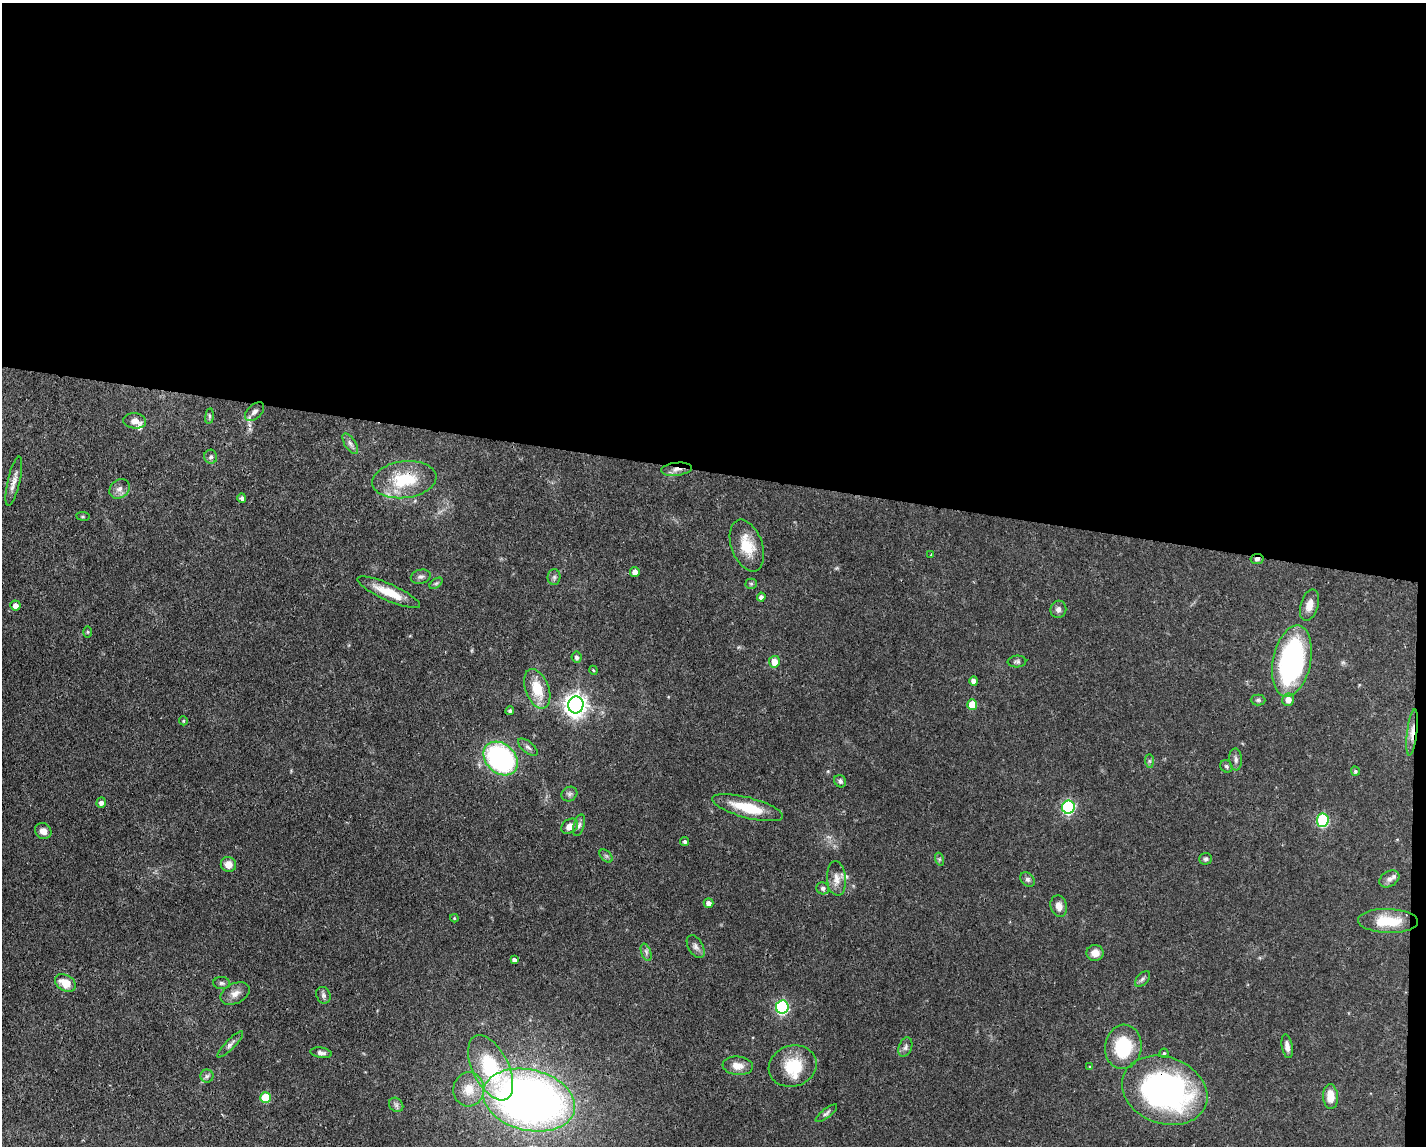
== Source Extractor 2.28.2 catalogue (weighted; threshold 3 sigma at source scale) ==
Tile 3 of 3 x 4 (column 3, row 1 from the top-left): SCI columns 2956-4379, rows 3432-4575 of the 4598 x 4575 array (HDU 1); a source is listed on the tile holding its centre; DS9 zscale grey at full resolution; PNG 1428 x 1148 px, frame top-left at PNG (2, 3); each listed source drawn as its Kron ellipse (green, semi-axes under 4 px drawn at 4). Shown black and unused: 42% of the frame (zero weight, under 3 of 4 exposures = <1% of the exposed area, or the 3 px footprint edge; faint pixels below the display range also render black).
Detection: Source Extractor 2.28.2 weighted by HDU 2 'WHT'; one run over the whole footprint, this tile lists its part. Background 0.0632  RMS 0.0038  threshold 0.0171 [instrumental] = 3 sigma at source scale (4.5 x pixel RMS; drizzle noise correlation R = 1.50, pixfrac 1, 0.05/0.05 arcsec/px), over >= 5 px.
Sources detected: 99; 1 inside a brighter object's white glare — neither listed nor drawn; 3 inside a brighter listed object's ellipse — not listed separately; the other 95 listed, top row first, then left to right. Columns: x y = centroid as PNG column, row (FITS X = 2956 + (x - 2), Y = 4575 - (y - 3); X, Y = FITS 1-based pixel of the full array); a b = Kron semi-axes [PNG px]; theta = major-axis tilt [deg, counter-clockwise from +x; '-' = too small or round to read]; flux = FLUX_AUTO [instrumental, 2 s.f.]
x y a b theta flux
254 412 12 6 44 1.9
209 416 8 4 82 0.68
135 421 11 7 -6 2.4
350 444 12 5 -57 1.5
211 457 7 6 - 0.98
676 469 15 6 6 2.4
404 480 32 18 7 18
14 481 25 6 77 2.9
119 489 11 9 40 2.1
242 498 5 4 - 0.98
83 516 7 3 -8 0.45
747 546 27 15 -70 9.7
931 555 3 2 - 0.36
1257 559 6 5 - 1.1
635 572 5 4 - 2
421 577 10 7 11 1.2
554 577 8 6 88 0.95
436 583 7 4 36 0.61
751 584 5 5 - 0.58
389 592 34 8 -24 8.5
761 597 4 4 - 1.1
15 605 5 5 - 2.1
1309 605 16 8 74 3.1
1058 609 8 8 - 1.5
88 632 6 4 90 0.43
576 657 5 5 - 1
1292 661 36 19 78 77
774 662 6 5 - 4.9
1017 662 9 6 4 0.87
593 670 4 3 - 0.34
974 681 4 4 - 2
537 689 20 11 -69 10
1258 700 7 5 0 0.77
1288 700 6 6 - 2.8
972 704 5 5 - 7
576 705 8 7 - 280
510 711 4 4 - 0.94
183 721 4 4 - 0.46
1412 732 23 5 83 3.2
528 747 12 5 -39 1.2
501 758 19 14 -43 70
1236 759 11 6 -87 1.3
1149 761 7 4 -90 0.72
1226 766 6 5 - 0.77
1355 771 4 4 - 0.57
840 781 6 5 - 0.91
569 794 8 7 - 1.1
101 803 5 4 - 1.5
1068 807 7 6 - 48
748 808 36 10 -15 13
1323 820 7 6 - 39
579 825 11 5 73 1.2
570 826 9 7 35 3
43 831 8 7 - 2.4
685 842 4 4 - 0.81
606 856 8 5 -44 0.76
939 859 6 4 -72 0.58
1206 859 6 6 - 0.8
228 864 8 7 - 3.3
836 878 17 9 -85 3.4
1027 879 8 6 -45 1.1
1389 879 11 7 32 2
823 888 6 6 - 0.87
709 903 5 5 - 1.9
1059 906 11 8 -76 2.5
454 918 4 4 - 0.37
1388 921 30 12 -2 12
696 947 12 7 -60 1.6
646 952 9 5 -71 1.1
1095 953 8 8 - 3
514 960 4 4 - 1.1
1142 979 9 5 47 0.97
65 983 11 8 -31 6.1
221 983 8 6 -2 0.91
235 993 15 10 27 3
323 995 9 7 -65 1.2
782 1007 7 6 - 54
230 1044 18 5 46 1.6
1287 1046 12 5 -80 2.2
905 1047 10 6 69 1.2
1123 1047 22 18 81 20
321 1053 11 5 -8 1.3
1164 1053 4 4 - 0.5
738 1066 15 9 -5 3.8
793 1066 24 20 18 13
1090 1067 4 4 - 0.39
491 1068 35 18 -63 26
207 1076 6 6 - 0.95
469 1089 17 15 85 7.1
1165 1090 44 33 -20 110
1330 1097 12 7 -87 5
265 1098 5 5 - 12
529 1100 47 30 -14 270
396 1105 8 6 -46 1.1
826 1113 13 4 38 1
Overlapping masked pixels (flux is a lower limit): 5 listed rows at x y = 676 469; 404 480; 1257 559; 1412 732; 1165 1090
Isophote crosses this tile's border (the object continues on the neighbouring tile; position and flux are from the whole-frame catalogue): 1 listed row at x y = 1165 1090